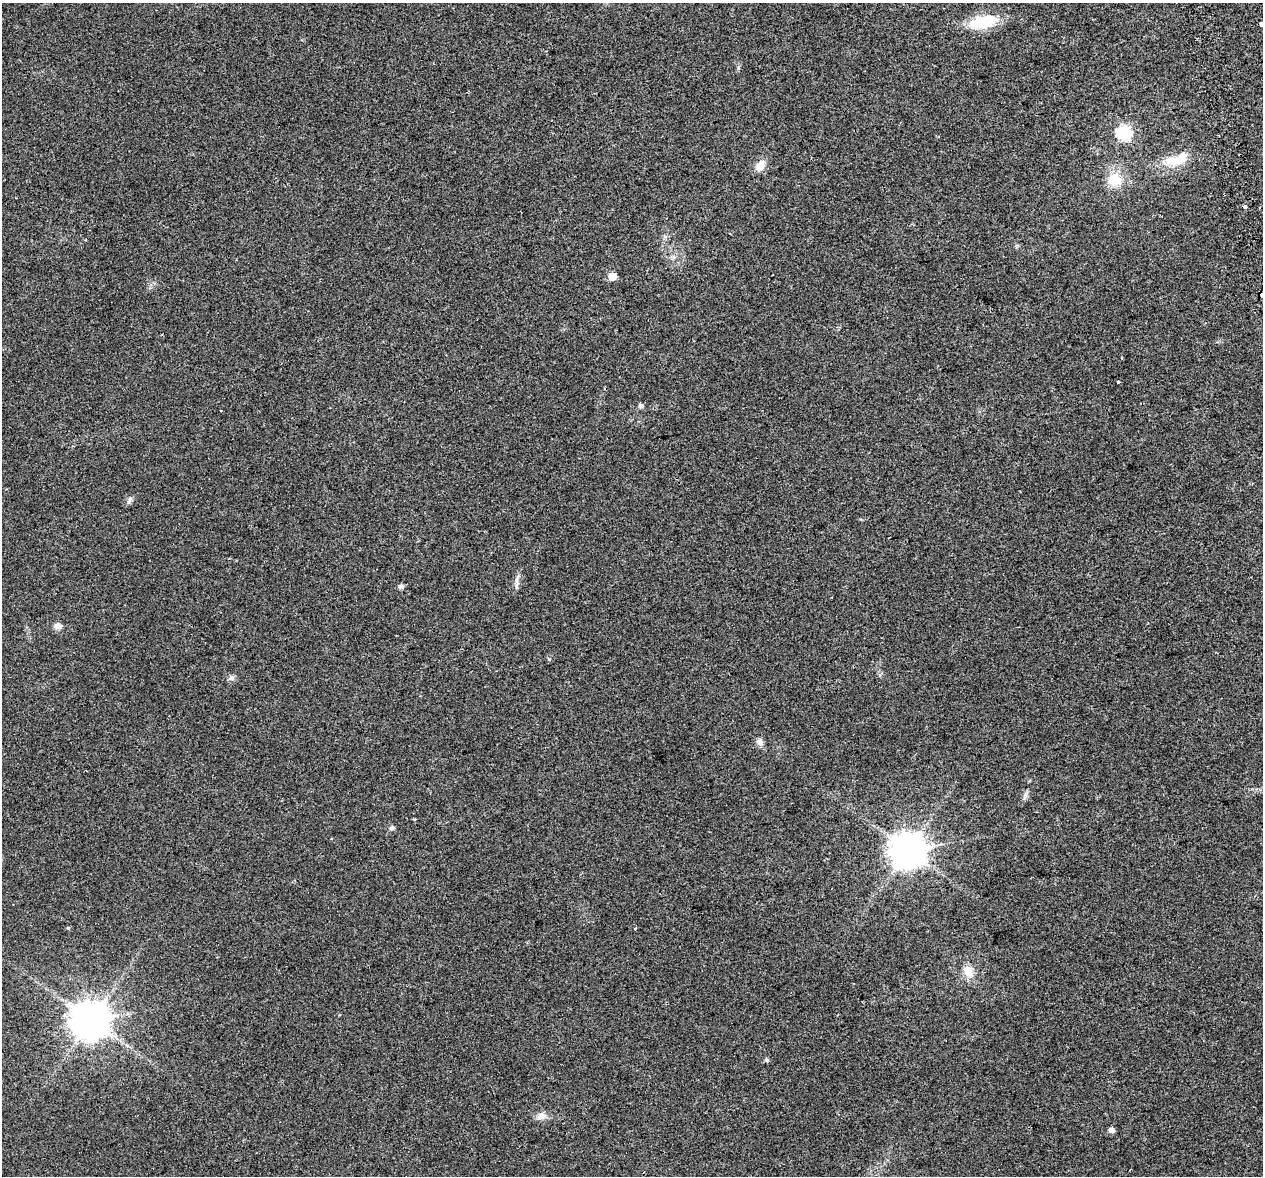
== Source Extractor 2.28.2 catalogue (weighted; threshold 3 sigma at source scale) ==
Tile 10 of 4 x 4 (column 2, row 3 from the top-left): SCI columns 1319-2579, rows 1279-2452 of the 5157 x 4856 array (HDU 1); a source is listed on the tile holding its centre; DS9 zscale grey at full resolution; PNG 1265 x 1178 px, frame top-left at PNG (2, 3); no overlay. Shown black and unused: <1% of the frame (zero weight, under 2 of 3 exposures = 3% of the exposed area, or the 3 px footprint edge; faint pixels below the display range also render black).
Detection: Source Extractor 2.28.2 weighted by HDU 2 'WHT'; one run over the whole footprint, this tile lists its part. Background 0.0212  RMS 0.0071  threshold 0.0319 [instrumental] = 3 sigma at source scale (4.5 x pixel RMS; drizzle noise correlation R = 1.50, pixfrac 1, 0.0396/0.0396 arcsec/px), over >= 5 px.
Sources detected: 28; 2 cosmic-ray / hot-pixel residue — not listed; the other 26 listed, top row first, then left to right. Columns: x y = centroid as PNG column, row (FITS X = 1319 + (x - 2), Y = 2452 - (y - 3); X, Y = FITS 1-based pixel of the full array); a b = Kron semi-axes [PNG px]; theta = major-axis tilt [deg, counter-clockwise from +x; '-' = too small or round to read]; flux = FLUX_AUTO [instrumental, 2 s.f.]
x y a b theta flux
983 22 32 15 11 27
1261 24 3 3 - 120
1124 133 7 6 - 110
1181 159 27 14 11 16
760 166 14 9 55 6.6
1114 180 7 7 - 26
1245 207 3 3 - 2.4
612 276 5 5 - 13
1122 358 3 2 - 1.1
1118 382 3 3 - 2
640 405 7 6 - 1.5
221 410 3 3 - 2.8
129 500 9 4 81 1.5
517 580 9 4 82 2.1
401 587 6 5 - 2.2
58 626 9 7 -1 3.5
231 678 8 8 - 2.3
759 742 9 9 - 2.8
1025 797 8 5 45 1.7
392 828 7 5 4 1.5
907 850 10 10 - 1400
968 971 15 12 -77 7.9
91 1020 11 11 - 1900
767 1060 6 5 - 1.3
541 1116 14 9 22 4.2
1111 1130 5 5 - 3.4
Isophote crosses this tile's border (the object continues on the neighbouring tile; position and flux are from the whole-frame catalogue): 1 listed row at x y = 1261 24
Unlisted compact peaks at least as high as the median listed source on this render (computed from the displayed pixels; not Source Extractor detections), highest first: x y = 549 659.